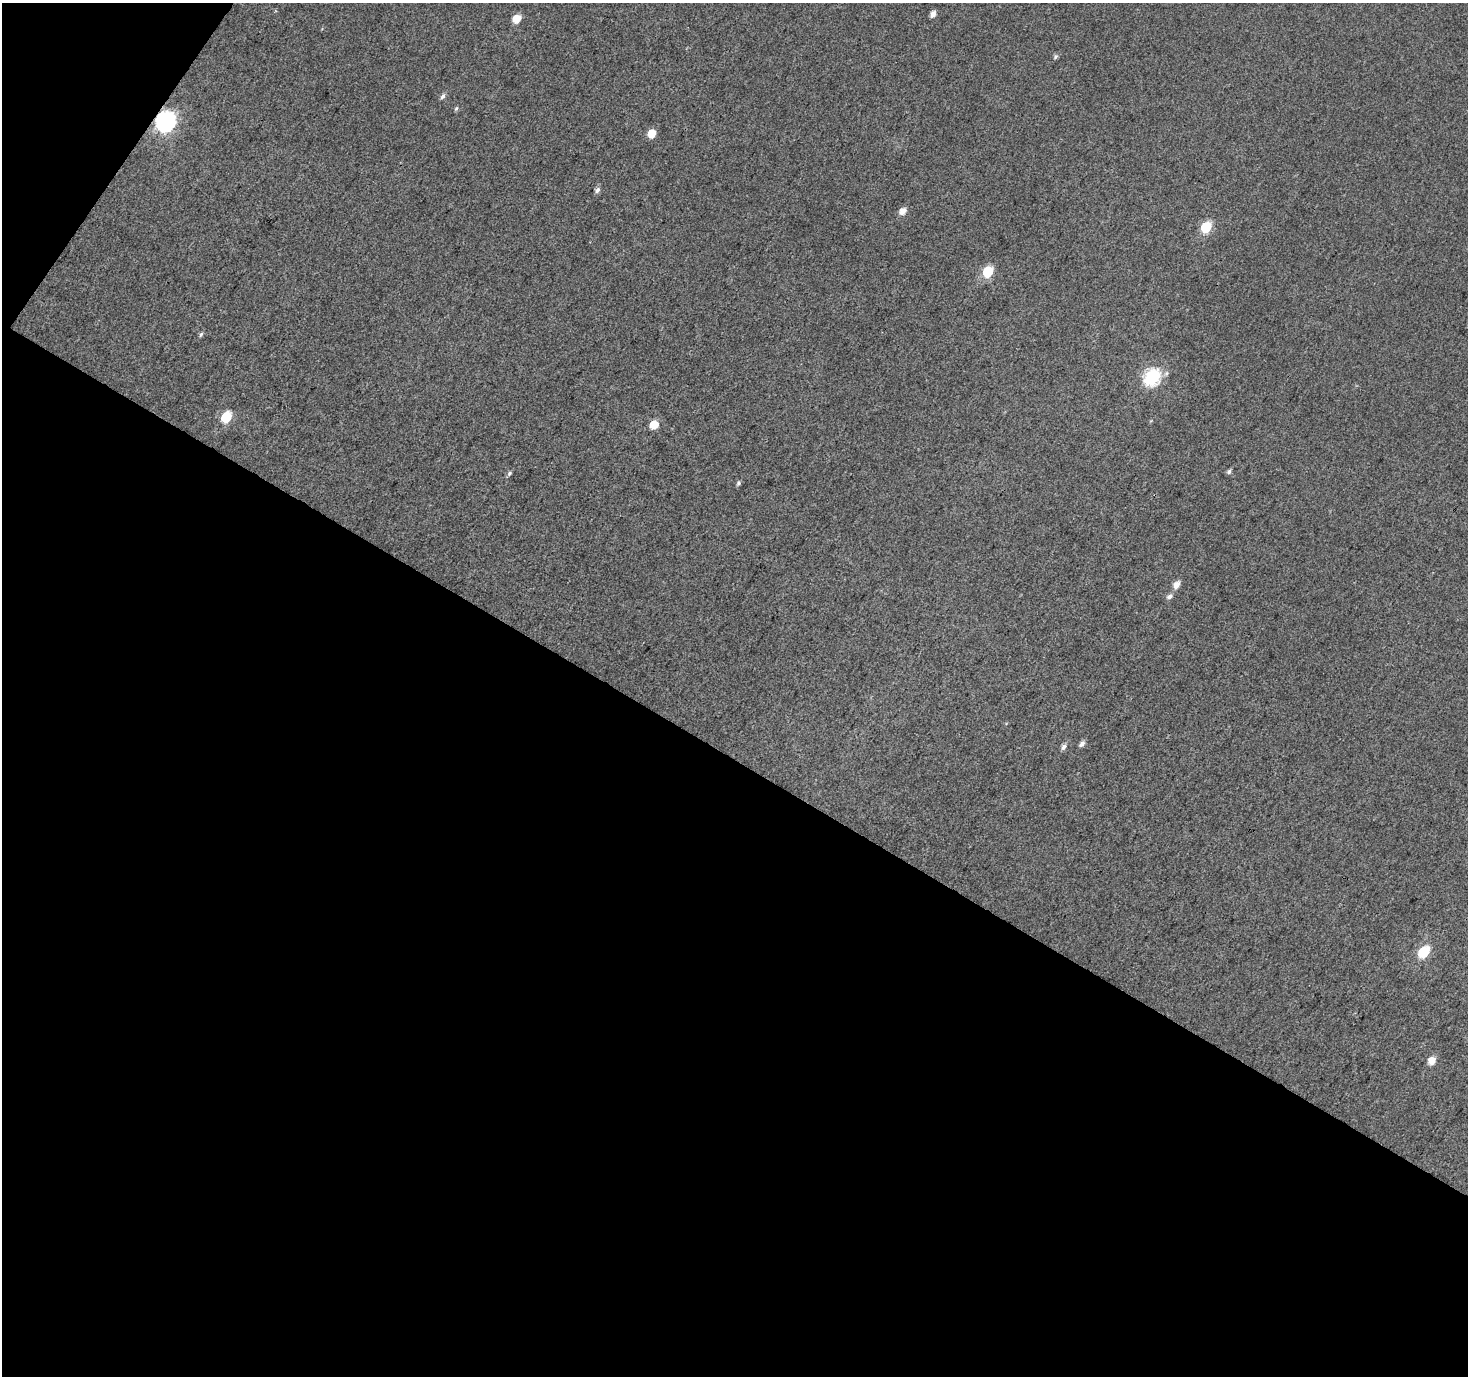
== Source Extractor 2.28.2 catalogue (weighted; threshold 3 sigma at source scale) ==
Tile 3 of 2 x 2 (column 1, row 2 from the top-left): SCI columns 2-1467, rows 119-1492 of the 2934 x 2965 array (HDU 1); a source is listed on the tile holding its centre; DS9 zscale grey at full resolution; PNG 1470 x 1378 px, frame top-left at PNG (2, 3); no overlay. Shown black and unused: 47% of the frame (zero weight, under 3 of 4 exposures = <1% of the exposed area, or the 3 px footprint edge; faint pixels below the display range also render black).
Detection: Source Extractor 2.28.2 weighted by HDU 2 'WHT'; one run over the whole footprint, this tile lists its part. Background 0.0154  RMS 0.011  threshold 0.05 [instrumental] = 3 sigma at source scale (4.5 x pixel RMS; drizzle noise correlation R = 1.50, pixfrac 1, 0.0396/0.0396 arcsec/px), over >= 5 px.
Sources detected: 24; all 24 listed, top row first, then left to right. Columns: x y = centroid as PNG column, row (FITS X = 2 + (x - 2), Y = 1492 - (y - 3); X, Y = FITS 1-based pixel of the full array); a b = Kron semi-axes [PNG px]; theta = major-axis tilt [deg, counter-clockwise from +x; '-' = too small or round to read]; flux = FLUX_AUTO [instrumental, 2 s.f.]
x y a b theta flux
933 14 6 4 61 6.7
517 19 7 6 - 18
1056 56 6 5 - 2.2
443 96 7 5 56 3.2
456 108 6 5 - 1.7
166 121 9 8 - 420
652 133 6 5 - 19
597 190 7 6 - 3.5
903 211 7 6 - 9.1
1206 227 7 6 - 56
988 271 6 6 - 55
201 334 6 5 - 2.1
1152 377 8 7 - 190
226 417 7 6 - 58
654 424 6 5 - 21
1229 471 6 5 - 2.6
509 473 6 5 - 2.1
738 483 7 5 73 2
1176 585 7 6 - 8.7
1169 596 8 6 40 4
1082 744 7 5 50 4.4
1064 747 8 5 54 3.9
1424 952 7 6 - 64
1432 1060 7 6 - 13
Overlapping masked pixels (flux is a lower limit): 1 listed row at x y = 166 121